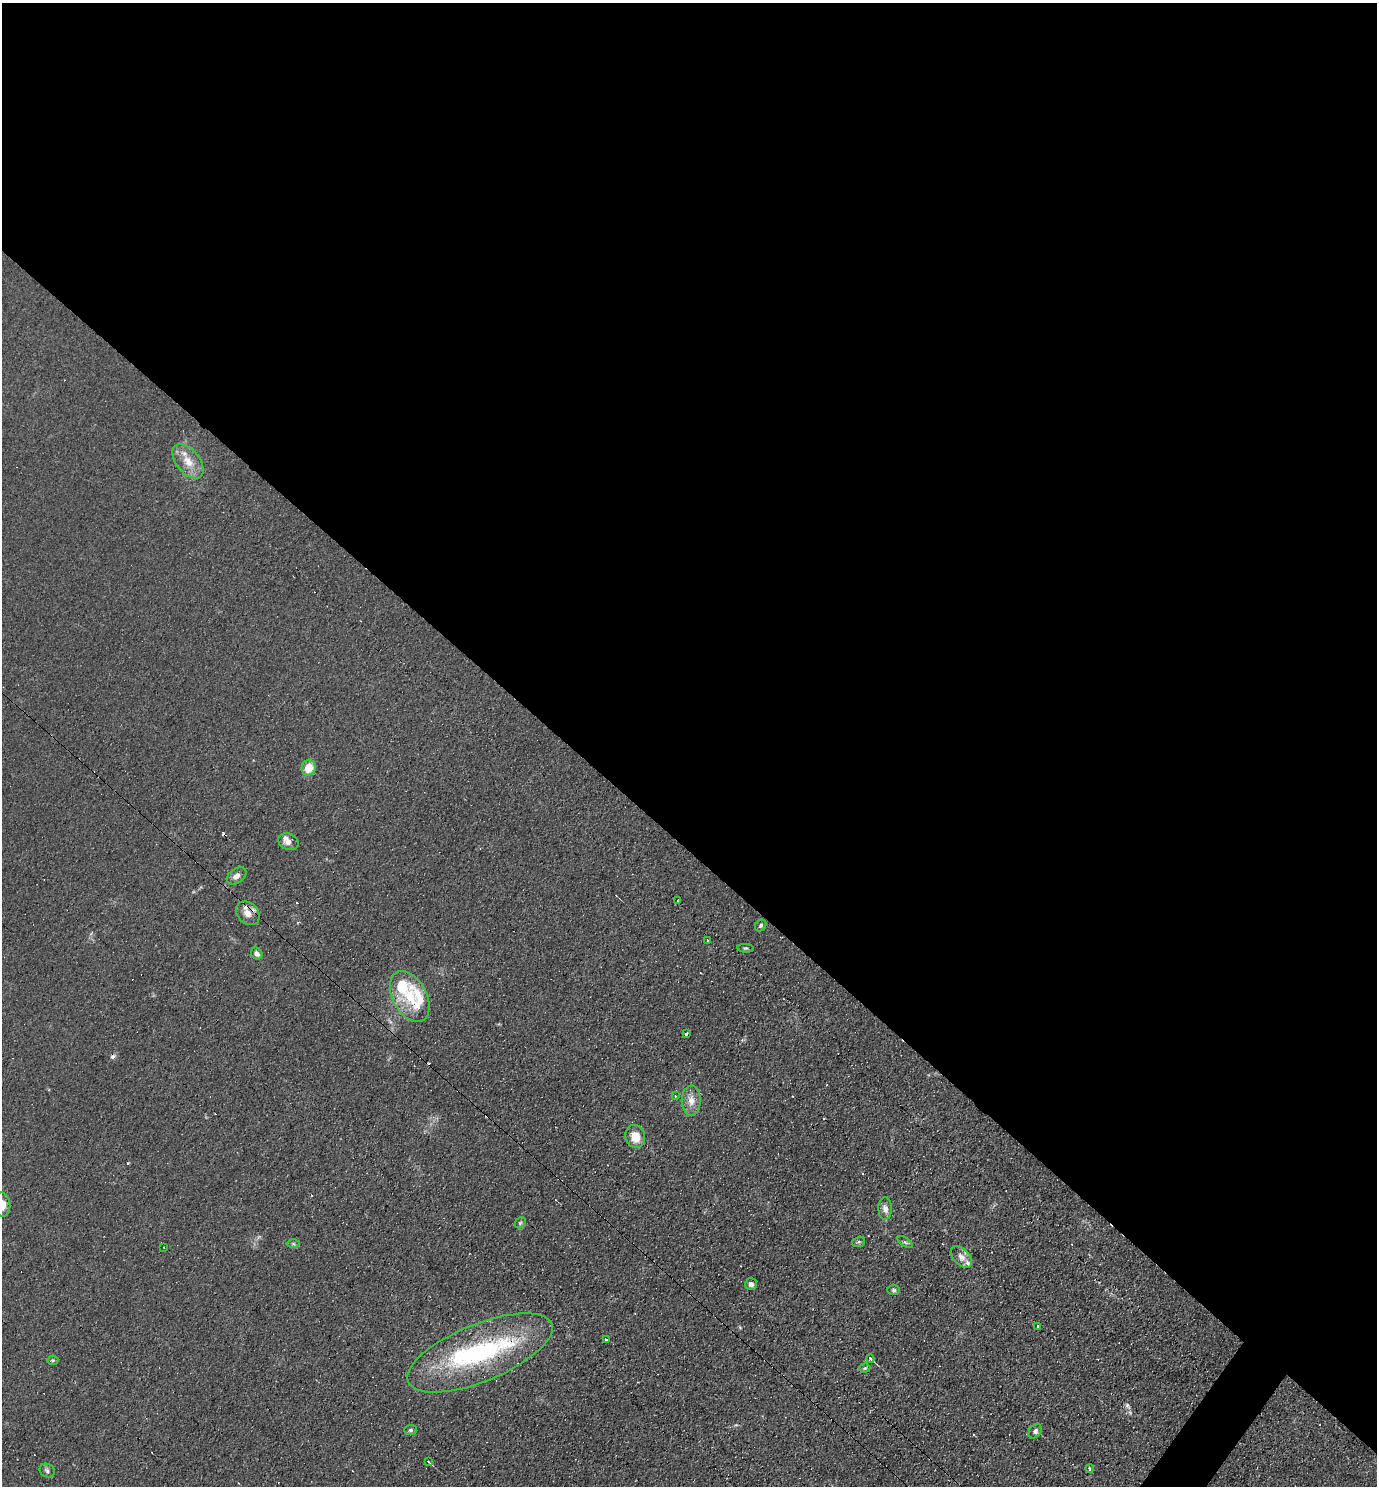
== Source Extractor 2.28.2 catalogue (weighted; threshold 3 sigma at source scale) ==
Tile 3 of 4 x 4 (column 3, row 1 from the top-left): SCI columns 2899-4273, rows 4451-5934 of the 5940 x 5934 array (HDU 1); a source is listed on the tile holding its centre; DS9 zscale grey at full resolution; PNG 1379 x 1488 px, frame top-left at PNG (2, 3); each listed source drawn as its Kron ellipse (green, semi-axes under 4 px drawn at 4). Shown black and unused: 58% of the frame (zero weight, under 3 of 4 exposures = <1% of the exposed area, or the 3 px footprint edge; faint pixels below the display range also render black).
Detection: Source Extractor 2.28.2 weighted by HDU 2 'WHT'; one run over the whole footprint, this tile lists its part. Background 0.104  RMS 0.0098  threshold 0.0441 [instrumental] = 3 sigma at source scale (4.5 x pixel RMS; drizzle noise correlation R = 1.50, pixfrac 1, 0.05/0.05 arcsec/px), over >= 5 px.
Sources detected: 50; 1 inside a brighter object's white glare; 8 cosmic-ray / hot-pixel residue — neither listed nor drawn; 5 inside a brighter listed object's ellipse — not listed separately; the other 36 listed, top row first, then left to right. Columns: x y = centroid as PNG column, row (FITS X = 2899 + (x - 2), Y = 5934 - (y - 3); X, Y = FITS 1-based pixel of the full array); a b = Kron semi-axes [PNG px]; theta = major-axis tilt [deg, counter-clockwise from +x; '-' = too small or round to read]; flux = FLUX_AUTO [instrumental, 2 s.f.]
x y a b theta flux
188 461 20 11 -50 15
309 768 8 7 - 15
288 842 10 8 -22 6.2
236 876 11 7 34 5.6
678 900 3 2 - 1
248 913 13 10 -45 9.7
761 925 6 5 - 1.7
707 941 3 2 - 0.8
746 948 8 3 -5 1.4
257 954 6 5 - 4
410 997 27 17 -62 33
686 1034 3 3 - 2.8
675 1096 4 3 - 1.1
691 1100 15 9 89 9.7
635 1136 12 10 -73 15
2 1205 12 8 -84 8.6
885 1208 11 6 -89 5.3
520 1223 6 4 47 1.6
859 1242 7 5 19 1.6
905 1242 9 4 -34 1.9
293 1244 6 4 -1 1.4
164 1247 3 2 - 1.5
961 1257 13 8 -45 6.9
751 1284 6 6 - 3.5
893 1290 6 5 - 2
1037 1326 3 2 - 1.7
606 1340 3 2 - 1.9
480 1353 77 29 22 140
870 1359 4 3 - 2.4
53 1360 5 5 - 1.2
865 1368 5 4 - 1.3
410 1430 6 5 - 2.1
1035 1431 8 6 53 2.9
428 1461 4 3 - 1
1090 1468 4 3 - 1.5
47 1470 8 6 -31 2.8
Overlapping masked pixels (flux is a lower limit): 2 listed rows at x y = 248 913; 480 1353
Isophote crosses this tile's border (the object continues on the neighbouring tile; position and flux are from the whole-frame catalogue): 1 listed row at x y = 2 1205